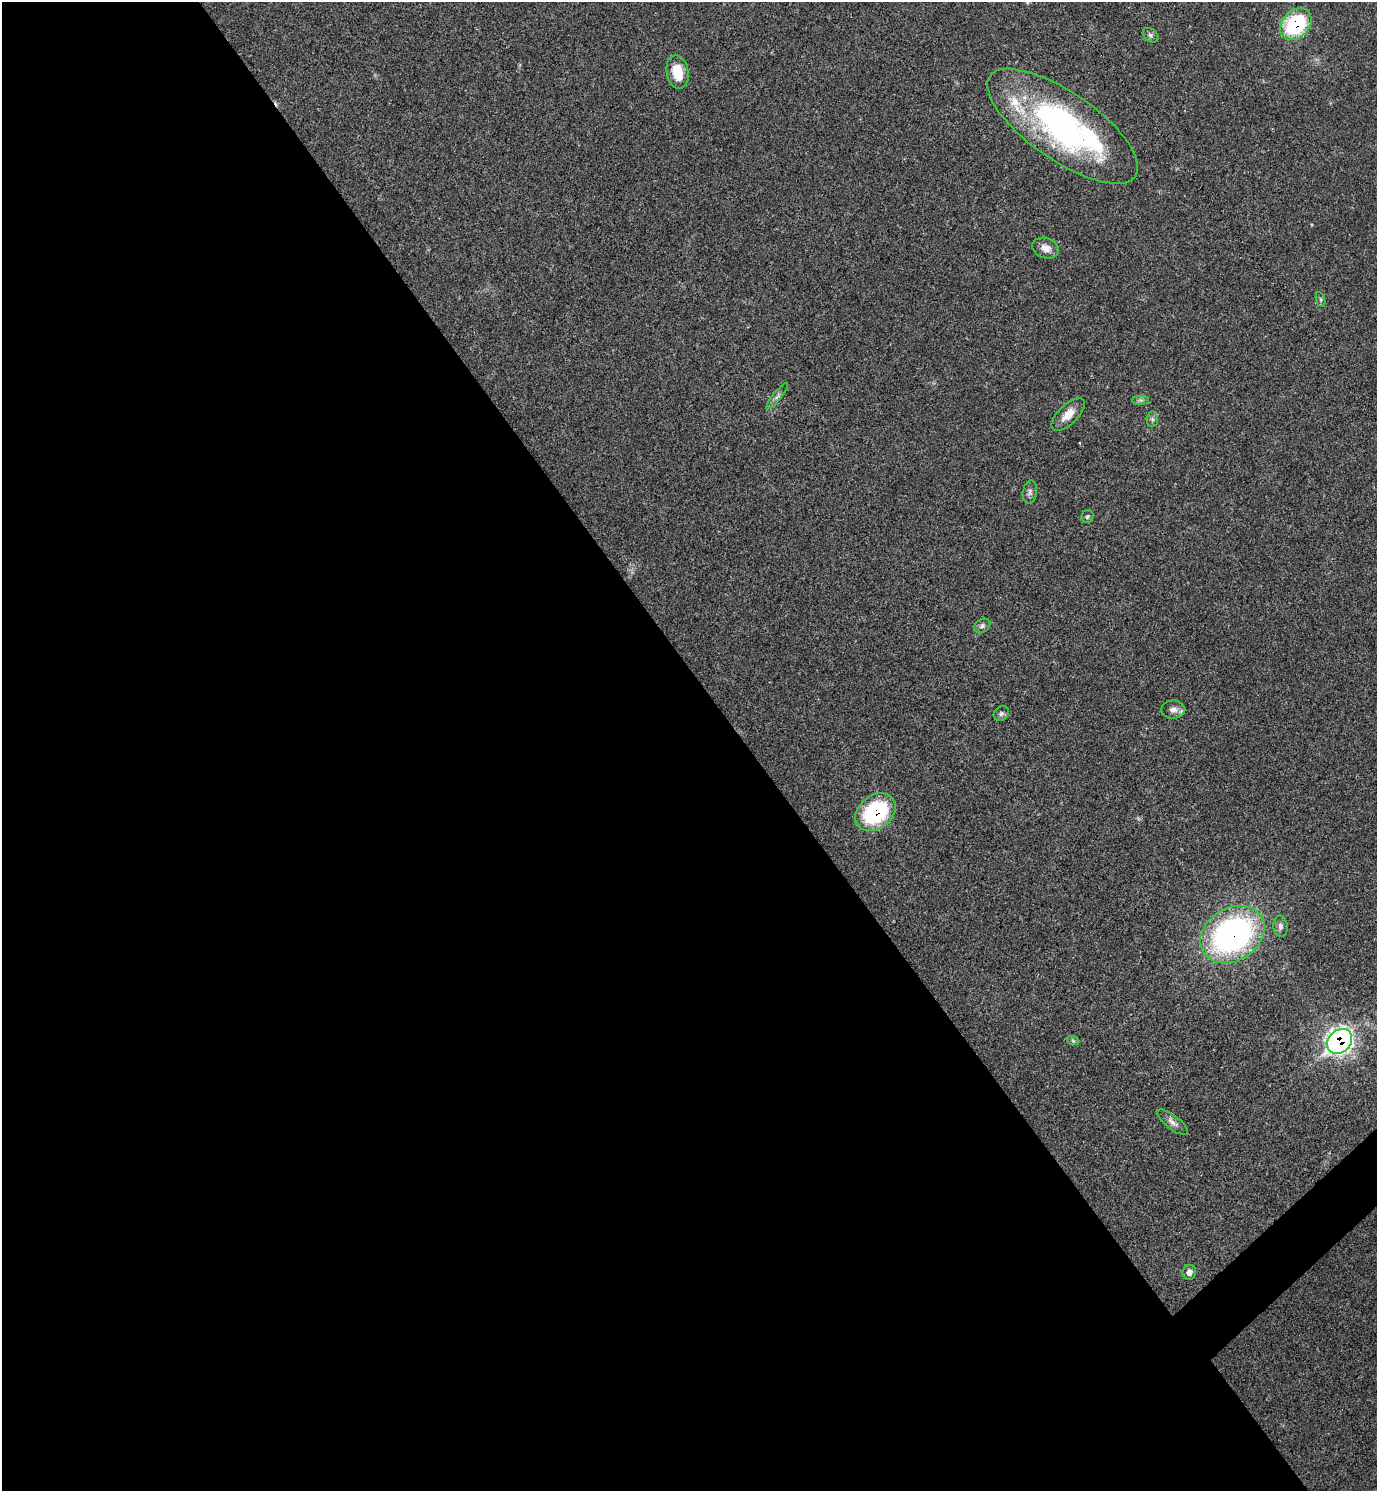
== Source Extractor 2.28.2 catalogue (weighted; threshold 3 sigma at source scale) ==
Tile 9 of 4 x 4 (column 1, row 3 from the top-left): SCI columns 300-1674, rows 1491-2979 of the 5958 x 5961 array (HDU 1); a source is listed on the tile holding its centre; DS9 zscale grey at full resolution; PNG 1379 x 1493 px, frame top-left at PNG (2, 2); each listed source drawn as its Kron ellipse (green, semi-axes under 4 px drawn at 4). Shown black and unused: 55% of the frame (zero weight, under 3 of 4 exposures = <1% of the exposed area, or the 3 px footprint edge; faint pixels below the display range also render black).
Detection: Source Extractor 2.28.2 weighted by HDU 2 'WHT'; one run over the whole footprint, this tile lists its part. Background 0.0204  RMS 0.0022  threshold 0.00997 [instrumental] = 3 sigma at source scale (4.5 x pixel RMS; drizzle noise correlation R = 1.50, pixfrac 1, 0.05/0.05 arcsec/px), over >= 5 px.
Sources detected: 26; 2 inside a brighter object's white glare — neither listed nor drawn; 2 inside a brighter listed object's ellipse — not listed separately; the other 22 listed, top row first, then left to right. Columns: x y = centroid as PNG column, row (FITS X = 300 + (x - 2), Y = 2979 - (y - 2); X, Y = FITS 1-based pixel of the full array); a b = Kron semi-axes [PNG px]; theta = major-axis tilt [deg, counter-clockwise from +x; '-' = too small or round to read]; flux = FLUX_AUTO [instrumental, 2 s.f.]
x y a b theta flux
1296 24 18 13 45 19
1151 35 9 6 -41 0.53
677 72 17 10 -79 5.3
1063 126 88 34 -35 54
1046 248 14 10 -19 1.9
1321 300 8 3 -71 0.35
777 396 16 4 51 0.76
1141 400 8 4 0 0.48
1068 414 21 10 45 2.9
1152 419 8 5 85 0.51
1030 492 12 7 81 0.82
1087 516 7 6 - 0.42
982 626 9 6 30 0.63
1173 710 11 9 0 1.3
1001 714 8 6 39 0.59
876 812 22 16 38 21
1280 926 11 7 -83 0.85
1232 935 34 26 32 70
1073 1041 6 4 -20 0.31
1339 1041 14 11 43 100
1173 1122 19 6 -38 1.3
1189 1272 7 7 - 1.1
Overlapping masked pixels (flux is a lower limit): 4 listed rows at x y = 1296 24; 876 812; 1232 935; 1339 1041